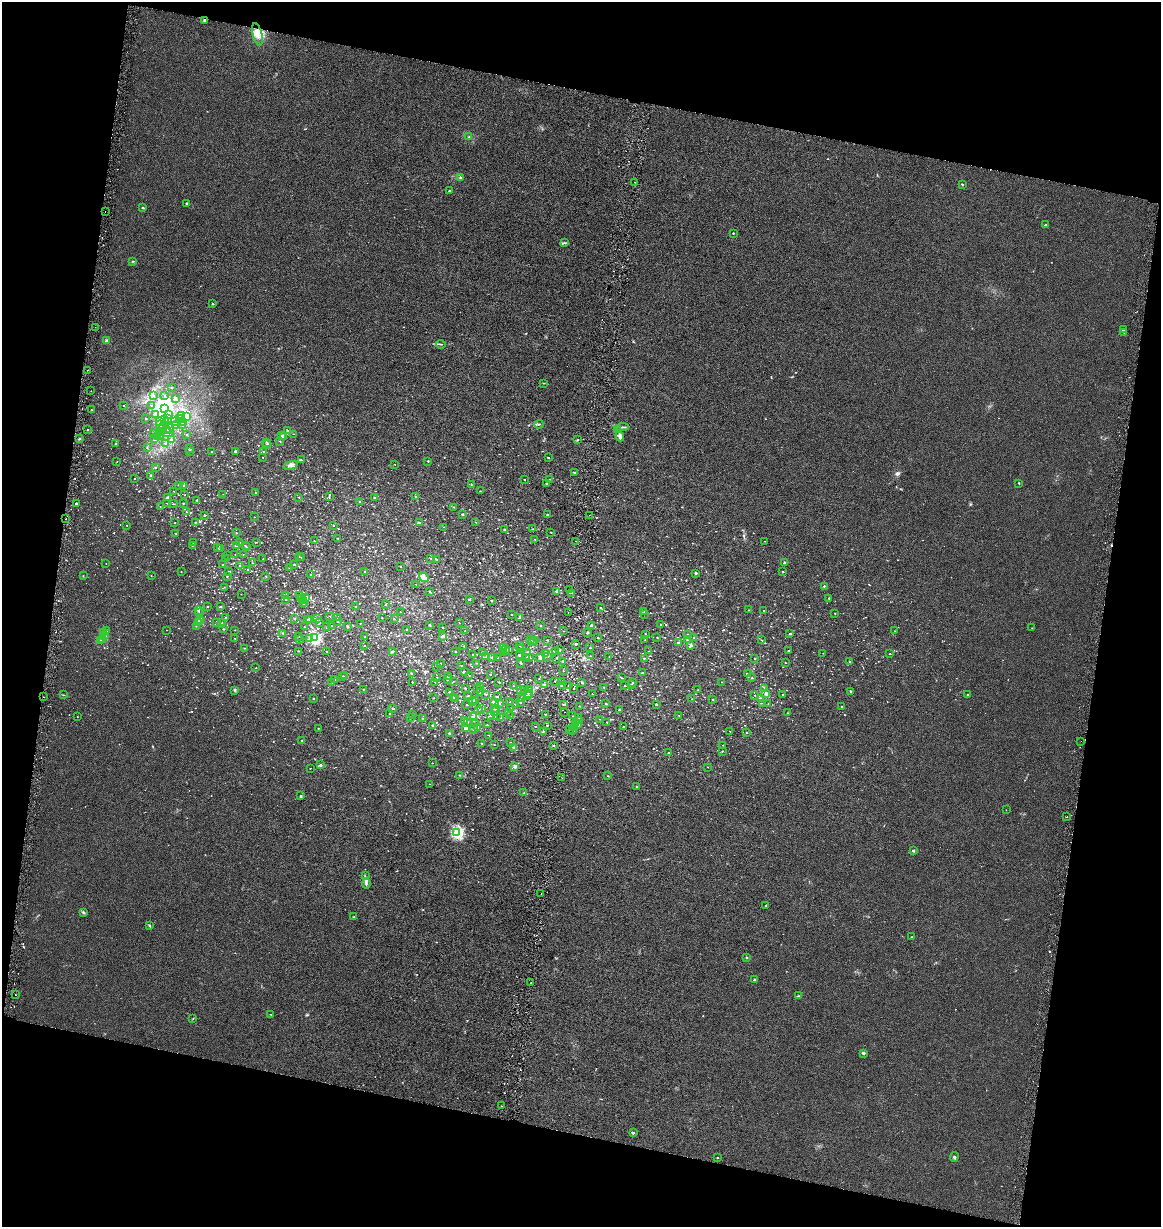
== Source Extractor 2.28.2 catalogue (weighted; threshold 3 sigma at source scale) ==
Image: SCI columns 287-4922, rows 2-4899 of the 5150 x 4910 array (HDU 1 of 3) = the unmasked area's bounding box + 8 px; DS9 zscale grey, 4 x 4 block average (1 PNG px = mean of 4 x 4 image px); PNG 1163 x 1229 px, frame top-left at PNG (2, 2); each listed source drawn as its Kron ellipse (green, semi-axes under 4 px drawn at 4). Shown black and unused: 25% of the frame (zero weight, under 3 of 6 exposures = <1% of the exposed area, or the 3 px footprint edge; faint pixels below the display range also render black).
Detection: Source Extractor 2.28.2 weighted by HDU 2 'WHT'. Background 0.00109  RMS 0.0025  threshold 0.0103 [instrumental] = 3 sigma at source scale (4.09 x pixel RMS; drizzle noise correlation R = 1.36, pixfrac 0.8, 0.0396/0.0396 arcsec/px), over >= 5 px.
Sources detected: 1416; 10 too faint to see at this stretch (4 x 4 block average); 12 inside a brighter object's white glare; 3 cosmic-ray / hot-pixel residue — neither listed nor drawn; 52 coinciding with a brighter row at this scale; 12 inside a brighter listed object's ellipse — not listed separately; of the other 1327, all 500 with FLUX_AUTO >= 0.565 (the completeness limit of this list) listed and drawn (827 fainter detections not listed), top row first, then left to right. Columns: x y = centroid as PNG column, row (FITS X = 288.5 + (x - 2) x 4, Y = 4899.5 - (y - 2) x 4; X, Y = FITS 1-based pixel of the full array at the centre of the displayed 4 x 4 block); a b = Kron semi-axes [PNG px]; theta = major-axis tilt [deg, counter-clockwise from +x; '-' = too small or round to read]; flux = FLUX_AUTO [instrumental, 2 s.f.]
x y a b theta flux
205 20 3 2 - 2.3
257 34 11 4 -75 18
469 137 3 2 - 0.85
460 177 4 2 - 1.3
635 182 2 2 - 0.74
962 184 2 2 - 1.5
450 191 2 2 - 3.1
186 203 2 2 - 1.7
143 208 3 2 - 0.99
105 211 2 2 - 0.58
1046 225 3 2 - 1.1
733 233 2 2 - 2
564 243 3 2 - 1.1
133 261 2 2 - 0.65
213 304 3 2 - 0.89
95 327 2 2 - 1.2
1123 330 2 2 - 0.81
1124 332 2 2 - 1.3
107 341 2 2 - 15
441 344 5 2 - 1.2
87 370 2 2 - 0.74
544 383 3 2 - 0.69
171 388 2 2 - 0.82
91 391 2 2 - 0.63
153 395 2 2 - 1
164 395 2 2 - 0.94
175 398 2 2 - 2.4
151 405 2 2 - 1.3
124 406 2 2 - 1.1
164 408 3 2 - 190
91 410 2 2 - 1.8
168 414 2 2 - 2
155 415 2 2 - 7.7
182 416 2 2 - 47
186 416 2 2 - 2.1
179 418 3 2 - 6.4
146 419 2 2 - 1.9
167 419 2 2 - 1
165 420 2 2 - 1
168 421 2 2 - 1.6
160 422 2 2 - 1.4
175 422 2 2 - 0.58
184 422 2 2 - 0.79
539 424 4 2 - 1
160 425 2 2 - 1.8
175 425 2 2 - 1.6
183 425 2 2 - 2.5
162 427 2 2 - 7.3
622 427 6 2 5 2.2
170 428 5 3 - 15
166 429 2 2 - 16
618 429 3 2 - 0.82
88 430 2 2 - 0.95
288 430 2 2 - 2.6
160 432 2 2 - 6.9
166 432 8 3 -12 5
154 434 2 2 - 3.2
293 434 2 2 - 0.65
159 435 2 2 - 1.8
187 435 2 2 - 2
157 436 2 2 - 4.2
282 436 3 2 - 3.3
620 436 5 3 - 3.9
160 437 3 2 - 0.98
284 437 2 2 - 1.7
80 439 2 2 - 4.1
155 439 2 2 - 6.2
172 440 2 2 - 2.2
578 440 3 2 - 0.97
280 441 2 2 - 1.4
266 442 2 2 - 1.9
165 443 2 2 - 0.75
116 444 2 2 - 1.5
267 444 2 2 - 0.65
147 448 2 2 - 1.3
190 448 2 2 - 2
190 451 2 2 - 1.1
212 451 3 2 - 0.62
235 451 2 2 - 3.3
263 452 3 2 - 1.6
263 457 2 2 - 0.9
548 458 2 2 - 2
301 460 2 2 - 1.1
428 461 2 2 - 1.9
117 462 2 2 - 0.93
394 464 2 2 - 0.73
291 465 7 3 19 4
155 467 2 2 - 2
574 472 2 2 - 2.1
151 475 2 2 - 5
135 479 2 2 - 1
550 479 2 2 - 0.72
525 480 2 2 - 0.96
546 483 2 2 - 1.3
1019 483 2 2 - 1.8
178 485 2 2 - 1.1
471 485 2 2 - 0.9
184 486 2 2 - 0.9
173 491 2 2 - 0.6
480 491 2 2 - 1
255 493 2 2 - 0.62
223 494 2 2 - 0.73
185 495 2 2 - 0.69
415 496 2 2 - 0.83
299 497 2 2 - 1.5
329 497 2 2 - 0.67
167 498 2 2 - 5.5
375 498 2 2 - 4.6
197 500 2 2 - 3
360 501 2 2 - 1.1
76 503 2 2 - 4.2
167 503 2 2 - 0.65
183 503 2 2 - 1.2
173 504 2 2 - 0.69
160 507 2 2 - 0.96
454 507 2 2 - 1.3
186 512 2 2 - 0.83
462 514 2 2 - 3.4
548 515 2 2 - 2.1
589 515 2 2 - 0.67
204 516 2 2 - 2.6
254 517 2 2 - 0.65
66 519 2 2 - 1.1
195 522 2 2 - 0.9
476 522 2 2 - 0.64
175 523 2 2 - 1
420 523 3 2 - 1
127 525 2 2 - 0.86
333 525 2 2 - 1.1
444 527 2 2 - 0.77
504 529 2 2 - 3.2
533 529 2 2 - 1.4
551 532 2 2 - 0.82
176 533 2 2 - 1.1
236 533 2 2 - 1.1
338 538 2 2 - 1.5
535 539 2 2 - 1
314 541 2 2 - 0.86
576 541 2 2 - 0.76
765 541 2 2 - 0.57
239 542 2 2 - 0.9
256 542 2 2 - 0.84
194 543 2 2 - 0.65
245 545 2 2 - 0.81
192 546 2 2 - 1.2
236 546 2 2 - 1.1
246 547 2 2 - 1.3
217 548 2 2 - 1.8
220 549 2 2 - 0.69
235 554 2 2 - 0.74
243 554 2 2 - 0.58
228 555 2 2 - 0.76
299 557 2 2 - 0.6
301 557 2 2 - 0.69
225 559 2 2 - 0.57
263 559 2 2 - 0.64
431 559 2 2 - 1
437 560 2 2 - 0.82
784 562 2 2 - 4.6
106 563 2 2 - 0.76
252 563 2 2 - 0.97
223 564 2 2 - 1.6
294 564 2 2 - 2.2
239 566 2 2 - 0.58
400 566 2 2 - 0.99
289 567 2 2 - 2.3
248 569 2 2 - 1.2
229 571 2 2 - 1
181 572 2 2 - 0.88
365 572 2 2 - 1.5
783 572 2 2 - 1.8
696 573 2 2 - 3.3
310 574 2 2 - 0.96
83 576 2 2 - 0.86
151 576 2 2 - 1
227 576 2 2 - 0.94
266 576 2 2 - 1.1
424 577 5 3 - 3.7
416 584 2 2 - 0.59
824 586 2 2 - 2.1
224 587 2 2 - 0.6
570 589 2 2 - 1.2
557 591 2 2 - 10
430 592 2 2 - 0.64
571 593 2 2 - 0.92
241 594 2 2 - 0.69
286 595 2 2 - 0.81
300 595 2 2 - 1.2
306 597 2 2 - 6
301 598 2 2 - 1.8
829 598 2 2 - 2.4
286 600 2 2 - 1.2
304 600 2 2 - 0.66
469 600 2 2 - 2.4
491 600 2 2 - 1.5
304 603 2 2 - 3.2
386 604 2 2 - 0.64
207 606 2 2 - 0.78
221 607 2 2 - 2.8
355 607 2 2 - 1.5
600 607 2 2 - 0.93
198 610 2 2 - 4.4
748 610 2 2 - 1.2
764 610 2 2 - 0.57
400 612 2 2 - 0.91
644 612 3 2 - 0.78
199 613 3 2 - 0.92
568 613 2 2 - 1.3
834 613 2 2 - 0.65
644 614 2 2 - 0.57
511 615 2 2 - 0.58
330 616 2 2 - 0.61
382 617 2 2 - 0.83
520 617 2 2 - 1.5
226 618 2 2 - 2.4
294 618 2 2 - 1.4
318 618 2 2 - 0.68
337 618 2 2 - 0.61
307 619 2 2 - 0.89
394 619 2 2 - 1.1
309 620 2 2 - 0.64
200 621 2 2 - 6.1
338 622 2 2 - 0.85
199 623 2 2 - 0.9
217 623 2 2 - 0.67
320 623 2 2 - 0.92
360 623 2 2 - 0.57
459 623 2 2 - 0.72
222 624 2 2 - 1.2
661 624 2 2 - 0.79
430 625 2 2 - 3.8
591 625 2 2 - 3.6
196 626 2 2 - 0.82
331 626 2 2 - 1.6
348 626 2 2 - 3.1
541 626 2 2 - 1.3
304 627 2 2 - 1
327 627 2 2 - 0.8
442 627 2 2 - 0.8
1032 628 2 2 - 0.73
223 629 2 2 - 1.5
406 629 2 2 - 0.57
167 630 2 2 - 0.79
235 630 2 2 - 0.67
106 631 2 2 - 0.75
465 631 2 2 - 0.8
564 631 2 2 - 0.72
895 631 2 2 - 0.77
587 632 2 2 - 4.6
104 633 2 2 - 1.5
283 633 2 2 - 1.4
645 634 2 2 - 1.2
687 634 2 2 - 0.81
790 634 2 2 - 2.9
104 636 2 2 - 1.5
299 636 2 2 - 1
443 636 2 2 - 9.1
365 637 2 2 - 0.71
657 637 2 2 - 0.74
235 638 2 2 - 1.2
309 638 2 2 - 0.85
314 638 2 2 - 160
598 638 2 2 - 1.3
694 638 2 2 - 4.7
103 639 2 2 - 6.7
300 640 2 2 - 0.74
531 640 2 2 - 0.63
547 640 2 2 - 2
645 640 2 2 - 0.57
687 640 2 2 - 1.9
761 640 2 2 - 0.61
100 641 2 2 - 3.2
532 641 2 2 - 0.87
535 641 2 2 - 5.8
678 643 2 2 - 4.5
575 644 2 2 - 2.9
691 645 4 2 - 1.4
364 646 2 2 - 1.1
464 646 3 2 - 0.65
520 646 2 2 - 0.84
504 647 2 2 - 3.1
244 648 2 2 - 0.89
521 648 2 2 - 4
590 648 2 2 - 1.2
506 649 2 2 - 3.3
560 650 2 2 - 1.8
298 651 2 2 - 0.67
327 651 2 2 - 0.91
509 651 2 2 - 0.64
649 651 2 2 - 1
789 651 2 2 - 0.75
392 652 2 2 - 5.5
456 652 2 2 - 0.63
482 652 2 2 - 1.5
503 652 2 2 - 0.75
528 652 2 2 - 7.8
555 652 2 2 - 0.56
823 653 2 2 - 0.62
545 654 2 2 - 28
890 654 2 2 - 1.7
473 655 2 2 - 1.6
519 655 3 2 - 1.7
548 656 2 2 - 0.67
590 656 2 2 - 1.7
486 657 2 2 - 0.74
492 657 2 2 - 1.1
526 657 2 2 - 1.1
529 657 2 2 - 2.2
609 657 2 2 - 0.68
497 658 2 2 - 0.57
540 658 2 2 - 4.4
557 658 2 2 - 1.1
644 658 2 2 - 1.2
755 659 2 2 - 0.96
850 661 2 2 - 0.67
563 662 2 2 - 12
440 663 2 2 - 1.8
477 663 2 2 - 0.65
521 663 2 2 - 3.2
785 663 2 2 - 1.1
462 665 2 2 - 1.1
437 666 2 2 - 1.6
256 668 2 2 - 1.1
563 671 2 2 - 0.94
464 672 2 2 - 1.2
411 673 2 2 - 1.1
643 673 2 2 - 0.59
747 673 2 2 - 2.4
469 675 2 2 - 0.61
491 675 2 2 - 1.1
342 676 2 2 - 4.7
345 676 2 2 - 0.84
448 676 2 2 - 0.89
437 677 2 2 - 1.4
622 678 2 2 - 0.7
752 678 2 2 - 1.5
335 679 2 2 - 0.93
539 679 2 2 - 0.59
448 680 2 2 - 4.2
454 681 2 2 - 0.59
554 681 2 2 - 0.59
332 682 2 2 - 0.74
412 682 2 2 - 0.92
435 682 2 2 - 0.76
499 682 2 2 - 1.4
561 682 2 2 - 0.99
633 682 2 2 - 0.78
722 682 2 2 - 0.81
582 683 2 2 - 1.7
544 684 2 2 - 4
631 684 2 2 - 0.74
561 685 2 2 - 2.1
568 685 2 2 - 0.65
481 686 2 2 - 1.3
513 686 2 2 - 0.7
625 686 2 2 - 1.1
604 687 2 2 - 0.62
465 688 2 2 - 1.1
574 688 2 2 - 0.63
363 689 2 2 - 1.2
478 689 2 2 - 2.2
524 689 2 2 - 0.57
529 689 2 2 - 2.7
764 689 3 2 - 0.7
234 690 3 2 - 0.94
520 690 2 2 - 0.57
698 690 2 2 - 0.59
850 691 2 2 - 3
450 692 2 2 - 1.5
480 693 2 2 - 1.7
528 693 2 2 - 0.76
486 694 2 2 - 0.69
592 694 2 2 - 0.88
766 694 2 2 - 11
63 695 3 2 - 0.63
755 695 2 2 - 0.72
783 695 2 2 - 2.5
968 695 2 2 - 1.8
468 696 2 2 - 0.88
497 696 2 2 - 1.4
527 696 2 2 - 0.73
44 697 2 2 - 1.1
453 697 3 2 - 1.1
434 698 2 2 - 1.1
521 698 2 2 - 1.2
760 698 2 2 - 2.9
313 699 2 2 - 1
455 699 2 2 - 3.4
692 699 2 2 - 0.87
713 699 2 2 - 1.3
475 700 4 2 - 1.6
472 701 2 2 - 5.4
495 702 2 2 - 9.3
510 702 2 2 - 1.7
521 703 2 2 - 1.1
763 703 2 2 - 0.65
499 704 2 2 - 1.4
515 704 2 2 - 1.3
563 704 2 2 - 0.86
606 704 2 2 - 2.6
656 704 2 2 - 3.6
768 704 2 2 - 0.57
467 705 2 2 - 1.3
579 706 2 2 - 0.63
842 706 2 2 - 2.9
393 708 2 2 - 3.7
481 708 2 2 - 3.8
496 708 2 2 - 8.4
511 708 2 2 - 2.3
478 710 2 2 - 2.3
619 710 2 2 - 1.3
494 711 2 2 - 0.69
508 712 2 2 - 0.58
564 712 2 2 - 0.62
787 713 2 2 - 0.74
390 714 2 2 - 2.2
413 714 2 2 - 0.78
545 714 2 2 - 1.3
496 715 2 2 - 0.85
679 715 2 2 - 0.6
77 716 2 2 - 0.87
490 716 2 2 - 0.75
510 716 2 2 - 2
573 716 2 2 - 0.65
473 717 3 2 - 2.1
501 717 2 2 - 1.6
410 718 2 2 - 0.72
422 718 2 2 - 1.5
579 718 2 2 - 0.6
600 719 2 2 - 0.66
464 720 2 2 - 8.7
579 721 2 2 - 0.9
467 722 2 2 - 0.72
607 722 2 2 - 0.59
475 723 2 2 - 1.7
575 723 2 2 - 2.9
432 725 2 2 - 1.3
487 725 2 2 - 0.92
547 725 2 2 - 1.1
577 725 2 2 - 4.4
535 726 2 2 - 0.74
478 727 2 2 - 8.1
623 727 2 2 - 1.2
318 728 2 2 - 0.98
466 728 2 2 - 26
574 728 2 2 - 0.72
569 729 2 2 - 0.63
474 730 2 2 - 2.8
573 730 2 2 - 2.3
543 731 2 2 - 1.5
730 731 2 2 - 0.66
746 732 2 2 - 0.62
449 733 2 2 - 3.5
489 735 2 2 - 0.64
302 741 2 2 - 1.3
1081 741 2 2 - 1.1
482 743 2 2 - 1.2
510 743 2 2 - 0.76
494 745 2 2 - 0.61
554 745 2 2 - 3.1
723 745 2 2 - 0.75
513 747 2 2 - 2.2
722 751 3 2 - 0.73
668 753 2 2 - 1.7
432 763 2 2 - 0.65
321 764 4 2 - 1.4
515 766 2 2 - 7.1
707 767 2 2 - 0.65
310 768 2 2 - 0.67
459 775 2 2 - 1.2
608 776 2 2 - 0.94
562 778 2 2 - 0.93
429 784 2 2 - 0.61
636 787 2 2 - 0.98
524 793 2 2 - 2.2
301 796 2 2 - 3.8
1006 810 2 2 - 0.67
1067 817 2 2 - 1.1
457 833 2 2 - 170
913 851 2 2 - 6
365 876 2 2 - 0.79
366 883 5 2 - 2.6
541 894 2 2 - 0.83
766 905 3 2 - 1.4
83 912 3 2 - 1.5
354 917 2 2 - 2
150 925 2 2 - 1.3
911 937 2 2 - 0.78
747 957 2 2 - 0.87
754 980 3 2 - 1.6
530 983 2 2 - 1
15 995 2 2 - 1.1
798 996 2 2 - 1
271 1014 2 2 - 0.76
193 1018 2 2 - 0.58
863 1053 3 3 - 2.5
501 1106 2 2 - 0.78
633 1133 3 2 - 1.2
717 1157 2 2 - 0.76
954 1157 5 3 - 2.1
Overlapping masked pixels (flux is a lower limit): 1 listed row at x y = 205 20
Diffuse or blended objects may show on this block-average render without a row.